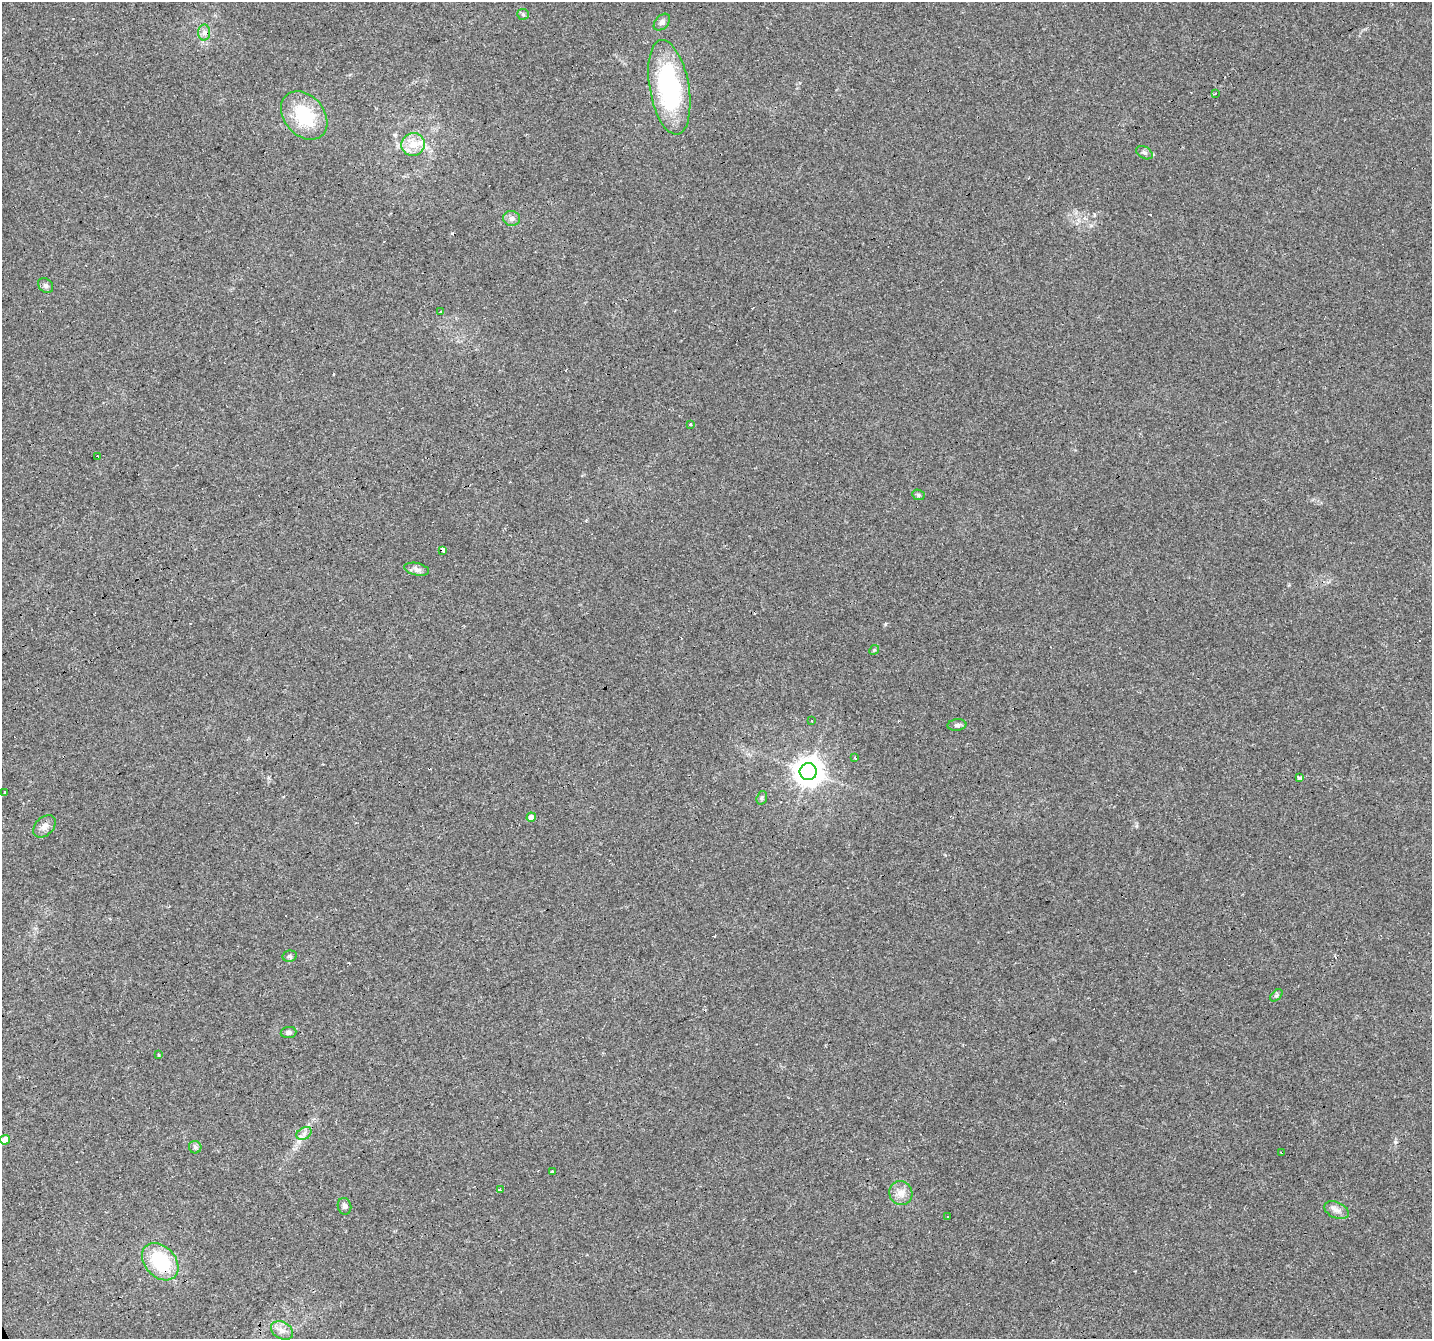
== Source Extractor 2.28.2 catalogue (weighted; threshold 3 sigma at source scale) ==
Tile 7 of 4 x 4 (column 3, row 2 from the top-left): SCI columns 2861-4290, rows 2827-4163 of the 5720 x 5594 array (HDU 1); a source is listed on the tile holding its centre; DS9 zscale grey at full resolution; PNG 1434 x 1341 px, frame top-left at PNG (2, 2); each listed source drawn as its Kron ellipse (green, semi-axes under 4 px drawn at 4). Shown black and unused: <1% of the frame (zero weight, under 3 of 4 exposures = <1% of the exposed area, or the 3 px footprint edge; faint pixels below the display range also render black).
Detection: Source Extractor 2.28.2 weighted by HDU 2 'WHT'; one run over the whole footprint, this tile lists its part. Background 0.0436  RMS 0.005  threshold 0.0225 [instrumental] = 3 sigma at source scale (4.5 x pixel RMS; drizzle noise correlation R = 1.50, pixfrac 1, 0.0396/0.0396 arcsec/px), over >= 5 px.
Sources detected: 52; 9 cosmic-ray / hot-pixel residue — neither listed nor drawn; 1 inside a brighter listed object's ellipse — not listed separately; the other 42 listed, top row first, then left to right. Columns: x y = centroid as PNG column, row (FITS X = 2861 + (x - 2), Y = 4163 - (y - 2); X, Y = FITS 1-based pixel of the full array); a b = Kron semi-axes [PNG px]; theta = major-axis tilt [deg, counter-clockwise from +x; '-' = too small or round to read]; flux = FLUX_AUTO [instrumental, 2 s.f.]
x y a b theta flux
523 14 6 5 - 0.88
662 22 10 6 47 1.7
204 33 8 6 88 2.1
669 87 48 19 -80 69
1215 94 4 2 - 0.5
304 115 27 20 -49 26
413 144 12 11 - 7
1144 153 9 5 -31 1.4
512 218 8 7 - 2.1
46 286 8 6 -42 1.5
441 312 3 3 - 0.99
690 425 3 3 - 1.2
98 456 3 3 - 1.8
918 495 6 5 - 0.89
443 550 4 3 - 5.3
417 569 12 6 -12 2
874 650 5 4 - 0.59
811 721 3 3 - 1
957 725 9 5 6 1.4
855 758 4 3 - 0.43
808 771 8 8 - 640
1300 777 4 3 - 2
5 792 3 3 - 6.3
762 798 7 5 71 0.95
531 817 5 4 - 3.6
44 826 13 9 44 2.9
290 956 7 5 13 1
1276 995 7 4 44 0.84
288 1032 8 5 8 1.2
158 1055 3 2 - 0.83
304 1133 8 5 31 2
5 1140 5 4 - 4.6
195 1147 6 6 - 1.1
1281 1153 3 2 - 0.59
553 1172 4 3 - 2.1
500 1190 4 3 - 13
901 1193 12 11 - 4.6
344 1206 8 6 -74 1.5
1336 1210 13 8 -23 2.9
947 1217 3 2 - 0.64
160 1262 21 15 -47 28
282 1330 12 8 -29 3.1
Overlapping masked pixels (flux is a lower limit): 2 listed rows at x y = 443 550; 160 1262